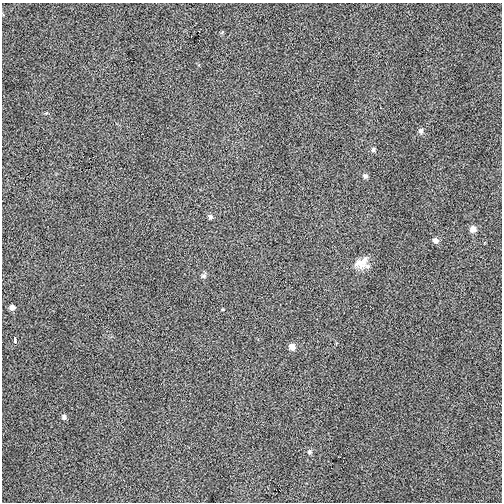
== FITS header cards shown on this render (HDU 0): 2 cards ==
NAXIS1  =                  500
NAXIS2  =                  500

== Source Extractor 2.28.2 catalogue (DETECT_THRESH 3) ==
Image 500 x 500 px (HDU 0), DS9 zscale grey, 1 PNG px = 1 image px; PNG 504 x 504 px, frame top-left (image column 1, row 500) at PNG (2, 3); no overlay
Background 3.90e-04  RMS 0.0089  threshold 0.0268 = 3 sigma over >= 5 px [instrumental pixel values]
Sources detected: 13; all 13 listed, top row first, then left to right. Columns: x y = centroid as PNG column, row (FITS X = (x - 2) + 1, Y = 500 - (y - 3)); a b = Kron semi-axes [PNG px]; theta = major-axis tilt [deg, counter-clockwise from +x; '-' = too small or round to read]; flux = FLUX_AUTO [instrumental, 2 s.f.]
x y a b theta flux
421 131 7 6 - 1.9
373 150 5 5 - 1.3
365 176 6 6 - 1.5
210 217 5 5 - 1.5
473 229 6 6 - 4.4
435 240 6 5 - 2.9
362 263 17 13 11 6.9
204 276 7 5 1 1.2
12 307 5 5 - 3.1
15 340 6 3 -90 5.3
292 347 6 6 - 4.5
64 417 6 5 - 1.7
309 452 7 6 - 1.4